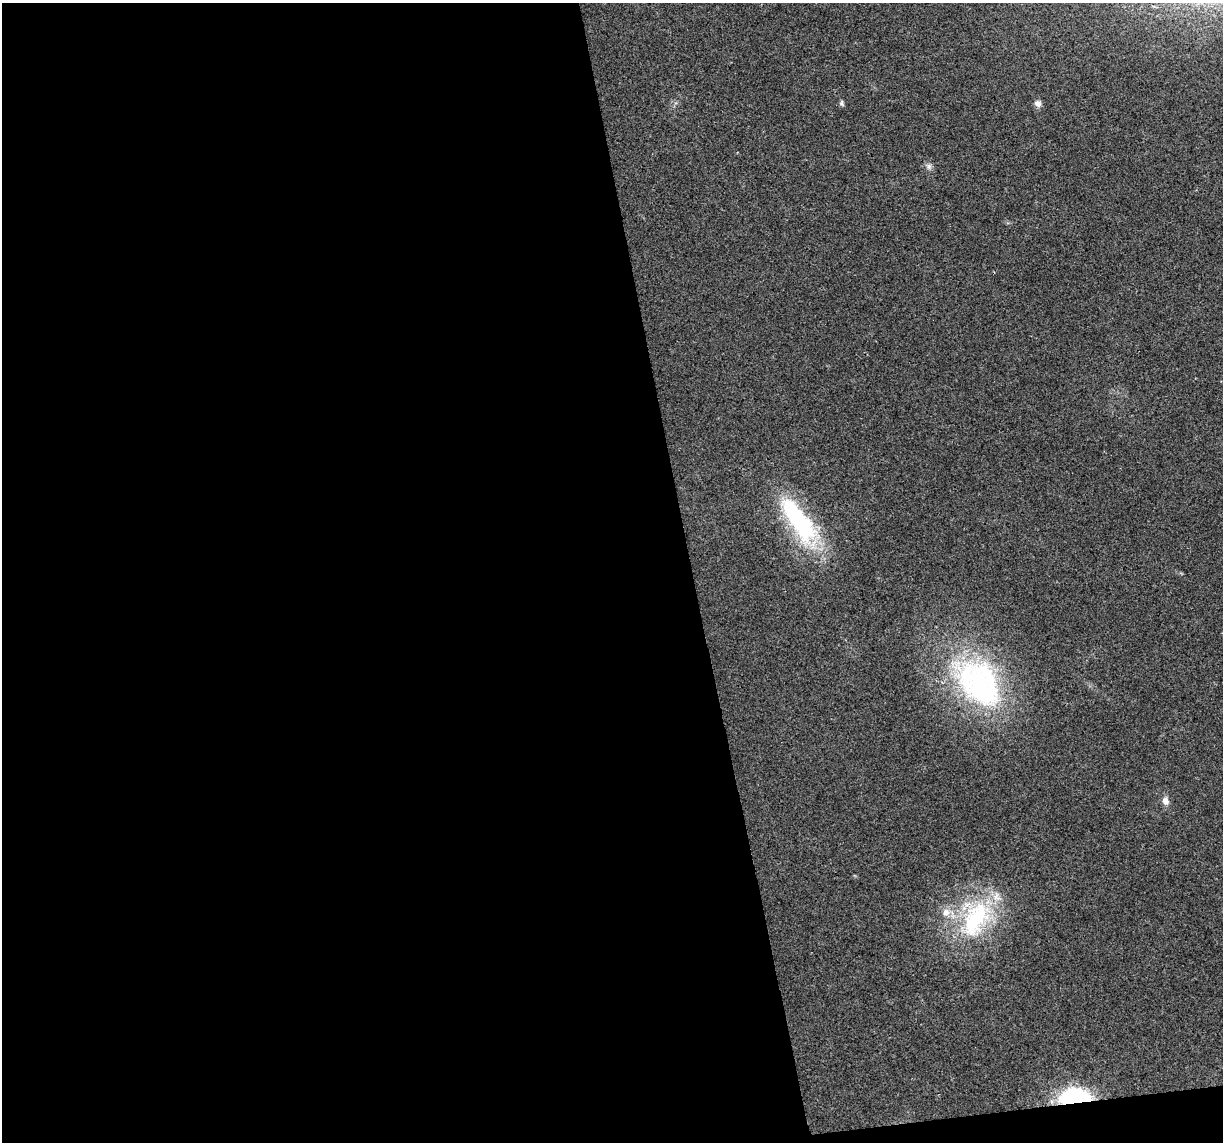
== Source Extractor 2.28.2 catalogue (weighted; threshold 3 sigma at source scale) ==
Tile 13 of 4 x 4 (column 1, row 4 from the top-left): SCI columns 1-1221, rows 74-1213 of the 4883 x 4659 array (HDU 1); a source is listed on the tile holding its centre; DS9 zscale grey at full resolution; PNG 1225 x 1144 px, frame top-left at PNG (2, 3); no overlay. Shown black and unused: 58% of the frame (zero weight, under 2 of 3 exposures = <1% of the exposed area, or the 3 px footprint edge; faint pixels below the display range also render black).
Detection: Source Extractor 2.28.2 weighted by HDU 2 'WHT'; one run over the whole footprint, this tile lists its part. Background 0.0499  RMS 0.0068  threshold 0.0307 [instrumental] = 3 sigma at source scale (4.5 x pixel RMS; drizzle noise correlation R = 1.50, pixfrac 1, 0.0396/0.0396 arcsec/px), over >= 5 px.
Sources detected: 11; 1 inside a brighter object's white glare — not listed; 2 inside a brighter listed object's ellipse — not listed separately; the other 8 listed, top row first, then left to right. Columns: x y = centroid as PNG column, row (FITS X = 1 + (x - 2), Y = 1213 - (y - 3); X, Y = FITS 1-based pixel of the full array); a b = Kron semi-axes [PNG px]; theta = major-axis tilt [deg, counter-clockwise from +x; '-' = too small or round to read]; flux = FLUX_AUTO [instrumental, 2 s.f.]
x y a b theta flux
841 103 8 5 -80 1.4
1038 103 9 8 - 3.2
929 166 8 6 -90 2.1
798 520 68 22 -54 89
979 682 96 34 -42 120
1165 801 11 8 -74 4.2
975 919 59 32 61 78
1075 1097 30 14 2 75
Overlapping masked pixels (flux is a lower limit): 1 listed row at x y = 1075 1097